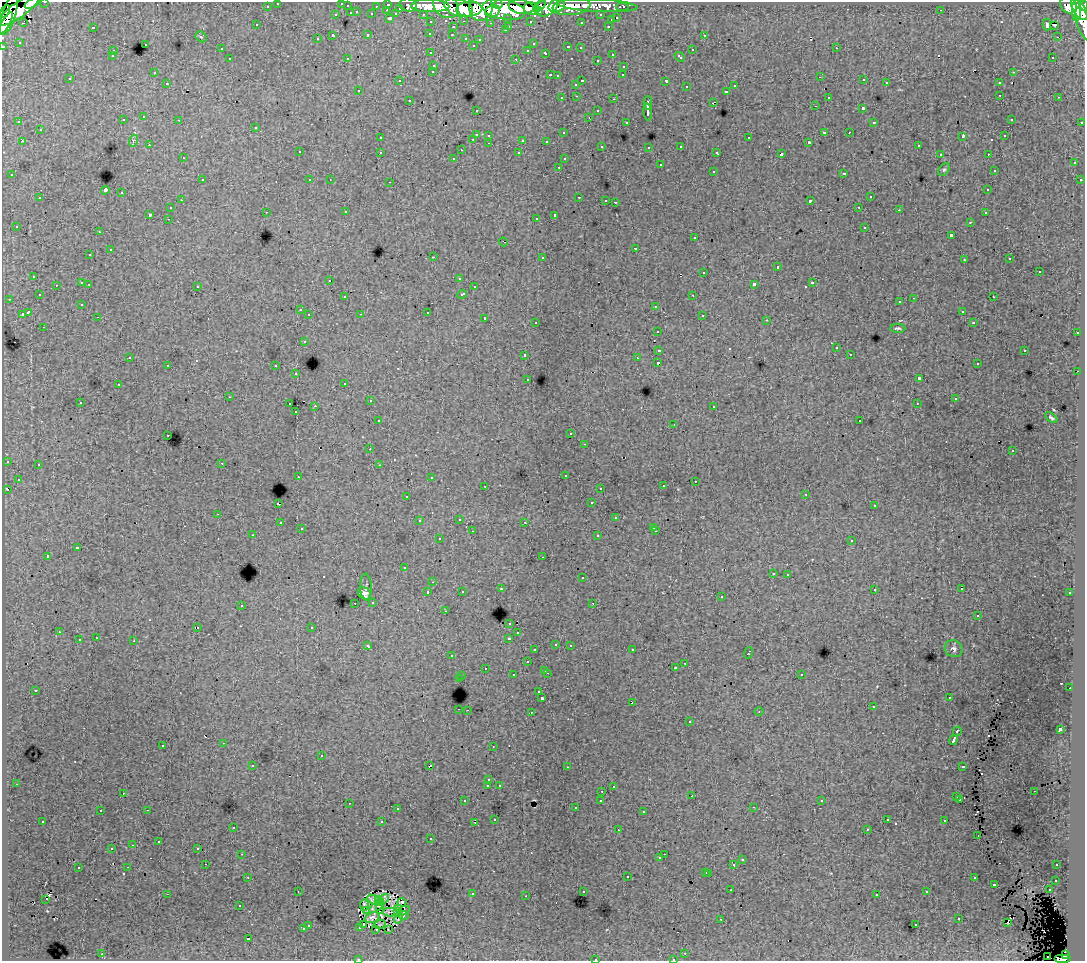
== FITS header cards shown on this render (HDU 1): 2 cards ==
NAXIS1  =                 1083
NAXIS2  =                  959

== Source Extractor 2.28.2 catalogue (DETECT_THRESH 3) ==
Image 1083 x 959 px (HDU 1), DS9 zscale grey, 1 PNG px = 1 image px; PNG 1087 x 963 px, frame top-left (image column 1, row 959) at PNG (2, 2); each listed source drawn as its Kron ellipse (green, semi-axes under 4 px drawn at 4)
Background 148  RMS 1.1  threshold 3.31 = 3 sigma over >= 5 px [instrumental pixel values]
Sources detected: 547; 8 with non-positive FLUX_AUTO (blend fragments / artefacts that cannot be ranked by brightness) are neither listed nor drawn; of the other 539, the 500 brightest by FLUX_AUTO listed and drawn (39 fainter detections omitted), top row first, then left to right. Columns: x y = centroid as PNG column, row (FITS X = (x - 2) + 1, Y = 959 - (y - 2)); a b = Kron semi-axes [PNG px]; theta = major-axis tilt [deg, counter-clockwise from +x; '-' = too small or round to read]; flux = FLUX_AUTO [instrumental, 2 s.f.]
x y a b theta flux
45 2 3 2 - 3400
32 3 8 4 25 47000
278 3 3 3 - 3000
342 3 3 2 - 290
388 4 3 3 - 5700
498 4 4 3 - 49000
408 5 9 6 -13 20000
540 5 6 3 36 45000
1068 5 9 7 -53 110000
267 6 3 3 - 1600
347 6 3 3 - 870
376 6 3 2 - 1300
430 6 19 6 -1 230000
446 6 14 10 -39 210000
557 6 8 6 16 110000
572 6 19 9 8 110000
598 6 40 6 -3 78000
1084 6 5 3 - 73000
459 7 15 8 -20 190000
481 7 13 11 82 230000
521 7 13 7 -10 240000
547 7 12 8 36 190000
622 7 6 3 0 3600
400 8 3 3 - 900
469 9 13 7 3 200000
531 9 8 6 -18 130000
1079 9 12 6 -58 280000
18 10 25 7 36 280000
387 10 3 2 - 390
504 10 21 10 -10 470000
941 10 2 2 - 73
5 11 7 3 63 17000
492 11 7 6 - 91000
538 11 4 3 - 75000
1076 11 10 4 -88 180000
357 12 3 3 - 470
351 13 3 3 - 780
372 14 3 3 - 1300
396 14 4 3 - 880
423 14 3 2 - 2000
9 15 20 7 72 270000
336 15 3 3 - 370
601 15 3 3 - 1500
390 18 3 3 - 1500
508 18 3 3 - 1300
617 18 3 3 - 640
611 20 3 3 - 460
464 21 3 2 - 500
530 21 3 3 - 1500
431 22 3 3 - 2800
581 22 3 3 - 140
6 23 12 4 61 170000
23 23 3 3 - 160
490 23 3 2 - 110
1047 24 6 4 88 420
1084 24 17 6 -72 83000
257 25 3 3 - 200
1054 25 3 2 - 130
509 26 3 2 - 370
608 26 3 2 - 490
93 27 3 3 - 920
453 27 3 3 - 490
505 30 3 3 - 300
430 33 3 3 - 240
368 35 3 3 - 640
452 35 3 2 - 240
704 35 3 2 - 250
333 36 3 3 - 1700
201 37 6 5 - 120
1057 37 3 2 - 340
466 38 3 3 - 360
317 39 3 3 - 220
480 39 3 3 - 190
19 42 3 3 - 99
145 44 3 3 - 480
533 44 3 3 - 180
473 45 3 3 - 210
3 46 3 3 - 5700
568 47 3 3 - 460
580 48 3 3 - 160
836 48 3 2 - 270
221 49 3 3 - 230
528 50 3 3 - 160
692 50 3 3 - 630
113 51 3 3 - 280
431 53 3 2 - 270
546 53 4 3 - 680
612 54 3 3 - 390
112 56 3 3 - 170
680 57 6 3 -43 610
1053 57 3 2 - 200
347 58 4 3 - 75
230 59 3 3 - 420
516 59 3 2 - 740
597 60 3 3 - 220
434 65 3 3 - 480
624 66 3 2 - 260
433 71 3 3 - 320
1013 72 3 2 - 330
154 73 3 2 - 120
550 75 3 2 - 620
623 75 3 2 - 120
557 76 3 3 - 160
820 77 3 2 - 150
70 79 3 3 - 270
864 80 3 2 - 210
399 81 3 2 - 130
582 81 3 2 - 760
666 81 3 3 - 1500
167 83 3 2 - 220
886 83 3 2 - 360
999 83 3 3 - 390
576 84 3 3 - 290
735 86 3 3 - 320
686 87 3 3 - 280
359 90 3 2 - 70
726 91 3 3 - 430
1000 95 3 2 - 260
577 96 3 2 - 280
828 97 3 3 - 240
1059 97 3 2 - 320
562 98 3 3 - 290
614 99 3 2 - 590
409 100 3 2 - 270
713 102 4 2 - 390
648 103 7 3 87 2600
815 106 3 2 - 140
863 109 3 3 - 1400
476 110 3 2 - 130
598 111 3 3 - 370
648 112 8 3 -84 3000
144 117 3 3 - 440
589 117 3 2 - 190
1011 119 3 3 - 240
123 120 3 3 - 290
179 120 3 2 - 230
19 122 3 3 - 110
626 122 3 3 - 290
874 122 3 2 - 70
1082 122 3 3 - 960
256 127 3 3 - 390
40 130 3 3 - 450
824 132 3 2 - 720
849 132 3 2 - 170
563 133 3 3 - 220
476 134 3 3 - 1100
489 135 3 3 - 300
963 136 4 2 - 740
1005 136 3 2 - 90
380 138 3 3 - 240
749 138 3 3 - 570
473 139 3 2 - 380
523 140 3 3 - 910
22 141 3 3 - 320
133 141 6 4 73 110
546 141 3 3 - 150
809 142 3 3 - 110
489 143 3 2 - 210
149 145 3 2 - 130
918 145 3 3 - 200
602 146 3 3 - 270
681 146 3 3 - 310
649 147 3 3 - 220
461 150 3 2 - 71
299 152 3 3 - 270
380 152 3 3 - 400
717 152 3 3 - 230
519 153 3 3 - 250
781 154 4 3 - 1700
940 154 3 2 - 160
988 154 3 2 - 150
183 158 3 2 - 82
454 158 3 3 - 160
564 159 3 3 - 160
1074 163 3 3 - 380
660 165 3 3 - 580
559 167 3 2 - 300
944 170 7 5 48 140
994 170 3 3 - 200
713 171 3 3 - 430
844 173 3 3 - 440
12 175 3 3 - 270
202 180 3 2 - 330
310 180 3 3 - 210
330 180 2 2 - 85
1080 180 3 3 - 160
390 182 3 2 - 470
105 190 4 4 - 3300
988 190 3 3 - 200
122 193 3 3 - 490
579 197 3 2 - 550
870 197 3 3 - 450
40 198 3 3 - 400
181 200 3 2 - 230
606 200 3 2 - 220
810 201 4 3 - 1300
615 202 3 2 - 430
859 207 3 2 - 190
170 208 3 3 - 360
899 210 3 2 - 170
266 212 3 2 - 260
346 212 3 2 - 210
985 213 3 2 - 230
149 214 3 3 - 1200
555 215 4 3 - 2300
536 218 3 2 - 180
168 219 3 2 - 160
970 222 3 3 - 230
16 226 3 3 - 210
865 227 3 3 - 460
99 232 3 2 - 250
951 235 3 3 - 1500
694 238 3 3 - 240
503 242 4 2 - 130
636 248 3 3 - 580
110 250 3 3 - 800
90 255 3 3 - 240
433 257 3 2 - 930
542 257 3 3 - 550
1010 259 3 3 - 210
964 260 3 3 - 230
777 267 3 3 - 890
704 272 3 3 - 480
1039 272 3 3 - 610
34 276 3 3 - 300
459 278 3 3 - 200
330 280 3 2 - 180
82 283 3 3 - 1000
812 283 3 3 - 850
89 284 3 2 - 200
754 284 4 3 - 2600
56 285 3 2 - 280
197 286 3 3 - 360
474 287 3 3 - 290
462 294 5 3 - 470
39 295 3 3 - 320
693 295 3 2 - 300
345 297 3 3 - 280
993 297 3 2 - 310
914 298 3 2 - 570
9 299 3 2 - 210
900 302 3 3 - 270
82 304 3 3 - 180
656 306 3 3 - 390
300 310 3 3 - 250
962 311 3 3 - 240
28 312 4 3 - 2000
427 312 3 3 - 700
22 314 4 3 - 870
361 314 3 2 - 79
309 315 3 3 - 320
702 315 3 3 - 370
98 317 3 2 - 190
485 318 3 3 - 660
767 320 3 2 - 150
536 322 3 3 - 260
973 323 3 3 - 190
44 327 3 2 - 290
898 328 7 4 0 170
657 331 3 3 - 270
1077 333 3 2 - 350
304 341 3 3 - 310
836 348 3 3 - 320
659 350 4 3 - 1200
1025 350 3 2 - 470
850 354 3 2 - 180
525 355 3 3 - 480
130 357 3 2 - 140
637 358 3 2 - 120
658 363 4 3 - 2200
977 364 3 3 - 250
168 365 3 3 - 330
276 366 3 3 - 530
1078 371 2 2 - 320
296 374 3 2 - 300
919 378 4 3 - 2700
528 379 3 3 - 240
345 383 3 3 - 240
118 385 3 2 - 230
229 397 3 2 - 74
955 399 3 3 - 150
370 401 3 2 - 230
80 402 3 3 - 190
917 403 3 2 - 78
290 404 3 2 - 470
315 406 3 2 - 770
714 406 3 3 - 340
296 412 3 3 - 150
1051 418 7 3 -38 140
378 421 3 3 - 300
860 421 2 2 - 64
674 424 2 2 - 99
571 434 3 3 - 250
168 435 3 2 - 320
585 444 3 2 - 190
370 449 3 2 - 150
1012 451 3 3 - 150
7 461 3 3 - 360
222 463 3 2 - 180
38 464 3 2 - 180
379 465 3 2 - 120
565 475 3 3 - 300
298 476 2 2 - 130
431 477 3 3 - 150
18 479 3 3 - 170
695 481 3 2 - 250
485 486 3 2 - 410
663 486 3 3 - 190
600 488 3 2 - 250
7 489 4 3 - 970
806 494 3 2 - 87
407 496 3 3 - 160
592 503 3 3 - 230
278 504 3 3 - 1200
874 506 3 3 - 170
218 514 3 2 - 180
616 518 3 3 - 490
459 519 3 2 - 370
419 521 3 3 - 83
525 522 3 3 - 210
280 523 3 3 - 340
653 527 3 3 - 180
301 529 3 3 - 210
472 531 2 2 - 130
656 531 3 2 - 210
253 535 3 2 - 200
598 536 3 3 - 420
439 539 3 3 - 280
852 541 3 3 - 370
77 548 4 3 - 1200
47 556 4 3 - 1700
543 557 3 2 - 250
404 568 3 3 - 310
773 573 3 3 - 350
788 574 3 2 - 220
582 578 3 3 - 450
433 582 3 2 - 97
366 587 13 6 -87 210
962 588 3 2 - 240
501 589 3 3 - 330
874 589 3 3 - 290
462 591 3 3 - 240
428 592 3 3 - 520
1070 593 3 3 - 310
365 594 7 5 -40 340
721 597 3 3 - 300
373 602 3 3 - 360
355 603 3 2 - 170
593 603 3 2 - 140
241 605 3 3 - 390
445 611 3 2 - 220
978 615 3 3 - 180
510 623 3 3 - 300
197 627 3 2 - 380
312 627 3 3 - 360
59 632 3 2 - 230
518 633 3 3 - 240
96 638 3 3 - 280
509 638 3 3 - 720
79 640 3 3 - 630
134 641 3 3 - 990
556 644 3 3 - 410
570 645 3 2 - 370
368 646 4 3 - 310
954 649 9 8 - 270
535 650 3 3 - 290
632 650 3 2 - 240
748 653 6 3 70 860
452 656 3 2 - 210
527 662 3 3 - 460
685 663 3 2 - 220
485 668 3 2 - 240
676 668 3 3 - 260
545 670 3 3 - 370
547 673 3 3 - 530
801 674 3 3 - 300
513 675 3 3 - 400
462 676 3 2 - 260
459 679 3 3 - 1400
1070 688 2 2 - 350
35 690 3 2 - 96
539 692 3 3 - 250
542 698 3 3 - 2300
949 698 3 2 - 150
632 702 3 2 - 250
873 707 3 2 - 230
459 709 3 2 - 440
467 710 2 2 - 320
531 712 3 2 - 430
759 712 5 3 - 70
690 722 3 3 - 410
1060 729 3 3 - 2800
957 731 5 3 - 1200
954 740 5 3 - 3400
223 743 3 2 - 310
163 745 3 3 - 400
493 746 2 2 - 74
321 756 3 3 - 620
253 765 3 3 - 310
430 766 4 3 - 1600
963 766 4 3 - 910
567 767 3 2 - 110
489 780 3 3 - 230
16 784 3 2 - 350
499 785 3 3 - 230
488 786 3 3 - 1400
613 787 3 3 - 170
602 791 3 2 - 330
1034 791 3 2 - 160
123 793 3 2 - 150
692 796 3 2 - 120
957 797 3 3 - 210
960 799 3 3 - 300
601 800 3 3 - 170
465 801 3 3 - 290
822 801 3 3 - 180
349 803 3 2 - 360
754 807 3 2 - 190
575 808 3 3 - 280
397 809 3 3 - 270
147 810 3 2 - 560
100 811 3 3 - 290
643 811 3 2 - 300
495 819 3 3 - 180
887 820 3 3 - 150
43 821 3 2 - 220
945 821 3 3 - 360
382 822 3 3 - 880
475 822 3 2 - 87
233 827 3 3 - 320
867 829 3 2 - 120
618 830 3 2 - 140
978 836 3 2 - 92
431 839 3 3 - 280
159 842 3 3 - 140
133 845 3 2 - 98
112 848 3 2 - 150
198 848 3 3 - 260
242 854 3 2 - 190
664 854 2 2 - 200
660 858 3 3 - 290
742 860 3 3 - 430
206 864 3 2 - 140
734 864 3 3 - 1400
1057 865 3 2 - 190
128 867 3 2 - 380
78 868 3 3 - 520
706 872 3 3 - 520
709 873 3 3 - 690
627 876 3 3 - 600
248 877 3 2 - 280
974 878 3 3 - 420
1056 880 3 3 - 280
994 884 3 3 - 960
731 890 3 2 - 130
1049 890 3 2 - 340
298 891 3 2 - 79
583 891 3 3 - 350
927 892 3 3 - 250
167 894 3 2 - 760
472 894 3 3 - 520
877 894 3 3 - 160
526 896 3 2 - 160
46 899 2 2 - 92
374 900 7 4 -28 350
378 900 4 3 - 150
383 900 7 3 38 230
402 902 4 3 - 80
364 905 5 3 - 150
239 906 3 3 - 180
377 906 9 3 40 120
380 908 5 2 - 91
399 908 3 3 - 210
366 910 4 2 - 71
398 911 4 3 - 210
404 911 7 3 27 91
390 912 7 2 0 130
403 915 5 3 - 170
372 918 7 5 22 320
959 918 3 3 - 280
399 919 5 2 - 76
721 919 3 3 - 100
1008 922 3 2 - 100
380 924 6 3 20 75
308 925 3 3 - 390
364 925 3 2 - 220
916 925 3 3 - 300
360 927 3 3 - 180
303 929 3 3 - 560
376 929 3 2 - 86
388 929 3 2 - 85
248 939 3 3 - 1300
685 953 3 2 - 220
102 954 3 2 - 490
1065 955 4 3 - 46000
1048 956 2 2 - 450
358 959 3 2 - 180
595 959 3 3 - 600
673 959 3 2 - 140
1063 959 8 4 0 95000
At the frame edge (FLAGS 8, measured only in part): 12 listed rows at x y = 45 2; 32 3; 278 3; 342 3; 1084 6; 6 23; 1084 24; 3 46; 358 959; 595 959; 673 959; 1063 959
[39 fainter detections neither listed nor drawn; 8 non-positive-flux detections neither listed nor drawn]